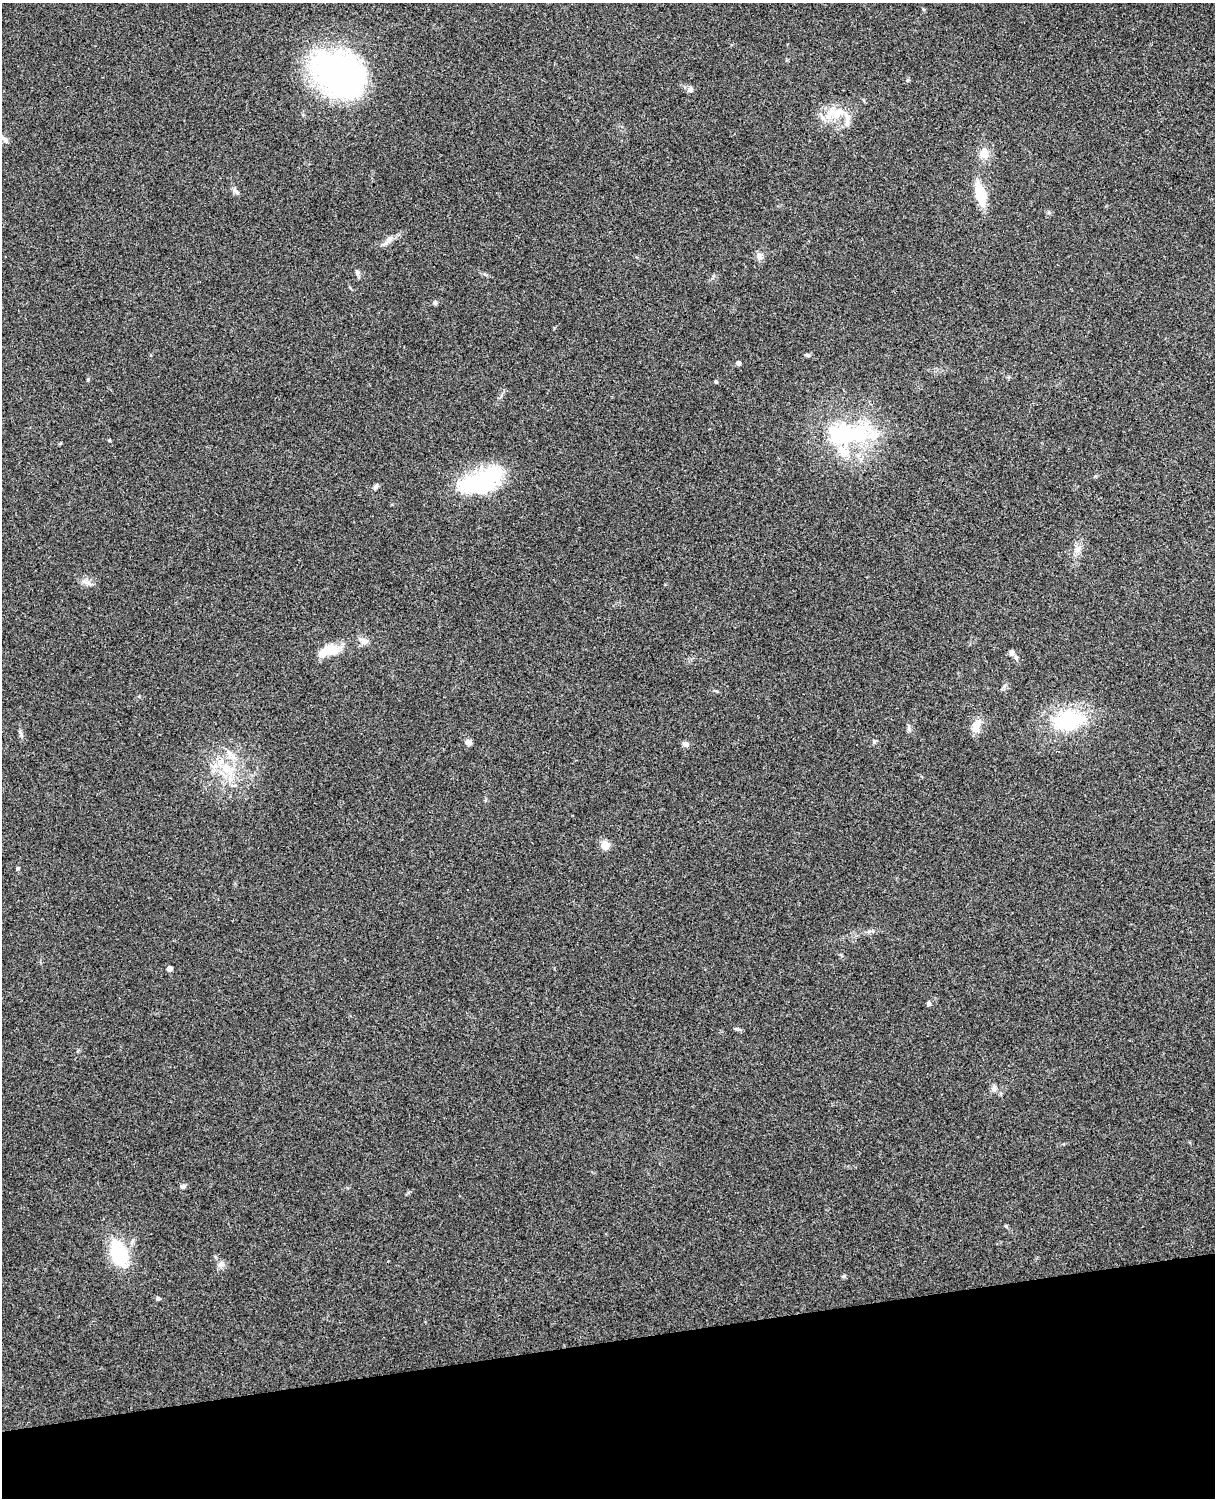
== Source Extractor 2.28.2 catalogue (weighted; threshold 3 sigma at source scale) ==
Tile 10 of 4 x 3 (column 2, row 3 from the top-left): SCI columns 1331-2543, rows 164-1659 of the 5089 x 4927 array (HDU 1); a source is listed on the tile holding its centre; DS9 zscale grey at full resolution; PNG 1217 x 1500 px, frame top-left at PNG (2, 3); no overlay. Shown black and unused: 10% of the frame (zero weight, under 3 of 4 exposures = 6% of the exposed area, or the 3 px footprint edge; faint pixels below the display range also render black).
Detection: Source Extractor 2.28.2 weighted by HDU 2 'WHT'; one run over the whole footprint, this tile lists its part. Background 0.277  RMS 0.0091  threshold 0.0411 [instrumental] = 3 sigma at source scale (4.5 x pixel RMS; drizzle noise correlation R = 1.50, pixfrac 1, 0.05/0.05 arcsec/px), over >= 5 px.
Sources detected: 46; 1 inside a brighter object's white glare — not listed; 4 inside a brighter listed object's ellipse — not listed separately; the other 41 listed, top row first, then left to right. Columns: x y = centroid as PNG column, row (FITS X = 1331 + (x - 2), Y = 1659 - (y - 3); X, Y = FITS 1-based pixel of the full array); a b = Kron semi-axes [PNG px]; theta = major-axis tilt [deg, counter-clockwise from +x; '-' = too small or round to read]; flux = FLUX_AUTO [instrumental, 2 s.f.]
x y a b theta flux
339 74 53 38 -33 270
691 89 9 6 70 2.2
835 114 20 10 -35 16
822 117 9 5 -54 3
5 139 11 5 -48 2.3
984 154 14 11 90 9.7
235 191 12 5 -46 2.7
980 194 20 9 -76 35
388 241 21 4 40 5
759 256 11 6 -58 3.4
357 272 7 5 -74 2.2
435 302 6 5 - 1.5
807 355 6 4 -20 1.6
738 363 5 4 - 2.5
88 379 4 4 - 0.92
716 382 5 4 - 1.1
848 434 64 27 3 94
109 440 4 3 - 0.86
484 480 49 23 31 85
376 486 9 5 62 2.4
1078 549 8 8 - 4.3
87 582 15 4 -24 3.5
362 639 11 8 -49 4.5
331 650 19 15 -19 18
1012 652 7 7 - 3.3
1068 720 43 25 9 62
976 726 17 9 64 10
468 742 8 6 -17 3.5
685 744 8 6 -33 3
226 768 23 13 -43 23
605 845 5 5 - 29
17 868 4 4 - 1.5
169 968 4 4 - 5.3
929 1003 7 5 48 1.8
994 1088 9 7 63 2.9
183 1186 7 5 21 1.9
1006 1226 5 4 - 1
119 1253 30 16 -73 54
221 1264 8 8 - 3.7
844 1276 5 5 - 1.2
158 1299 6 5 - 1.6
Unlisted compact peaks at least as high as the median listed source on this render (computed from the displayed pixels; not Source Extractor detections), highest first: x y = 737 1029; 874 741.